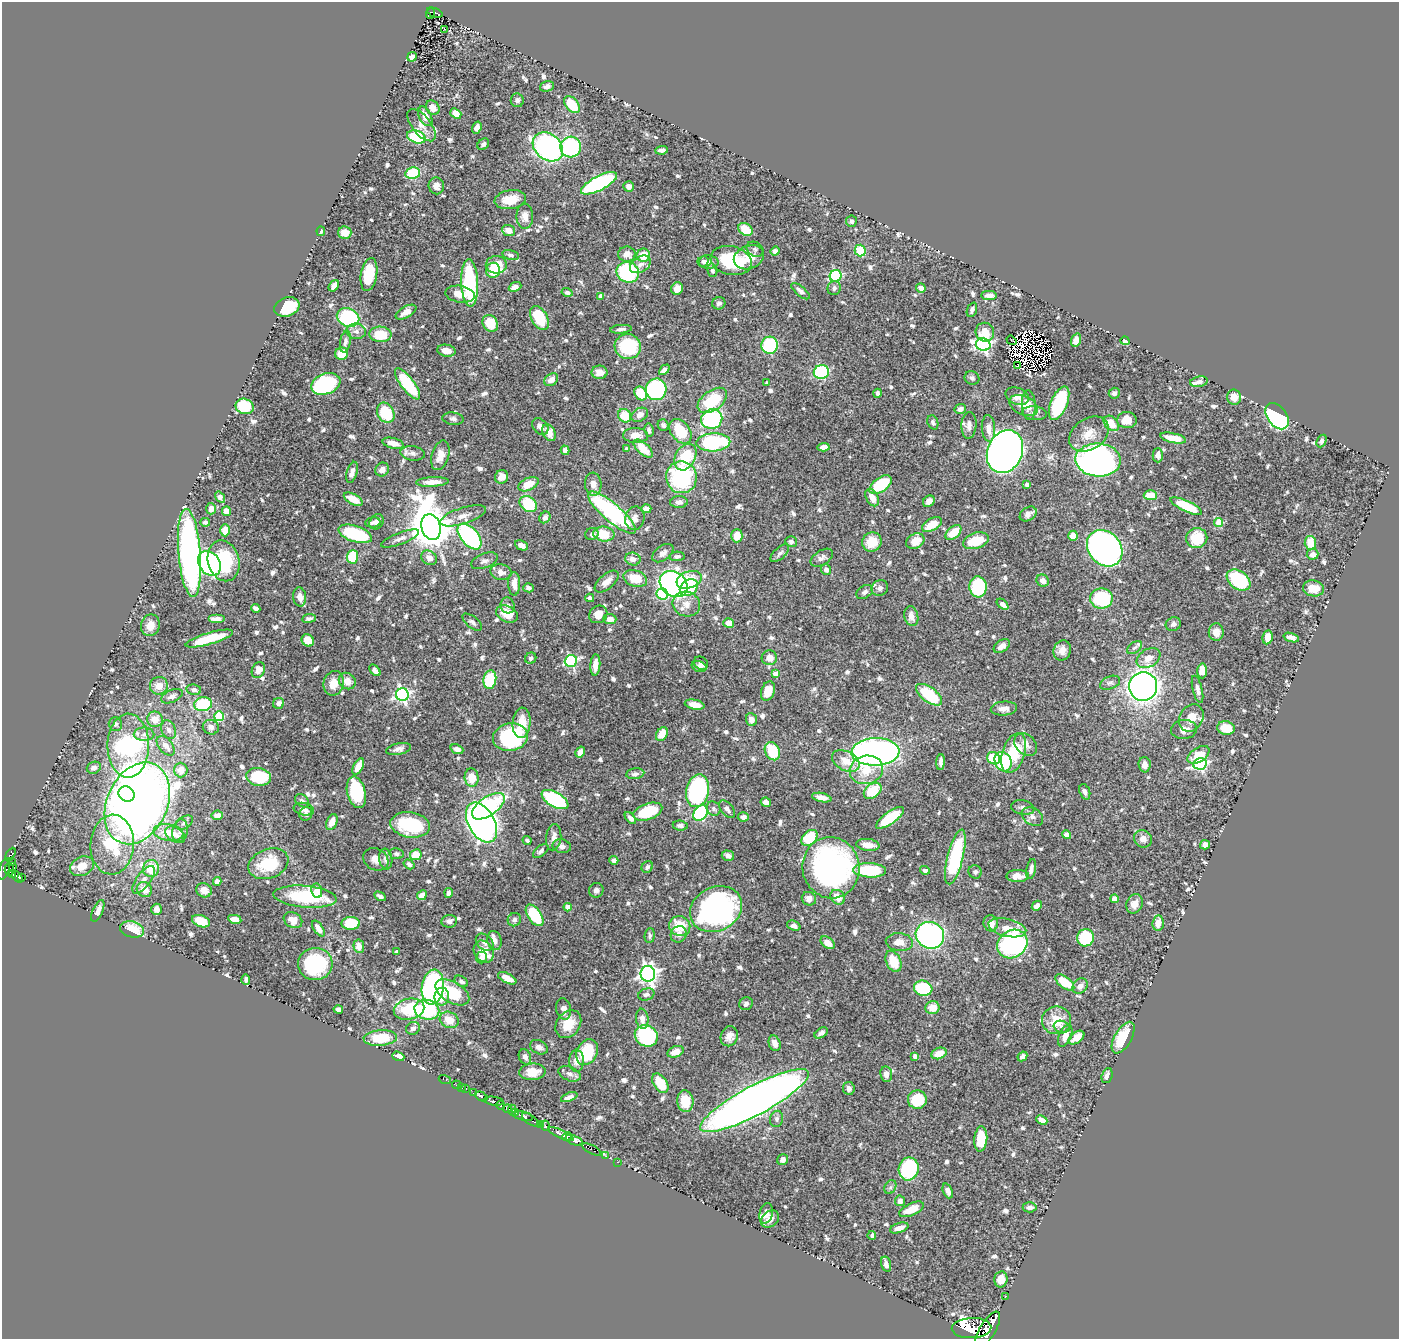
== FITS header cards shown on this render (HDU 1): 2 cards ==
NAXIS1  =                 1397
NAXIS2  =                 1337

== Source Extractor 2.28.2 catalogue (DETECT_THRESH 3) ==
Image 1397 x 1337 px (HDU 1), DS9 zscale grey, 1 PNG px = 1 image px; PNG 1401 x 1341 px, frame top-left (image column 1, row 1337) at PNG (2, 2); each listed source drawn as its Kron ellipse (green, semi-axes under 4 px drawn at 4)
Background 1.42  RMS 0.018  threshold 0.0545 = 3 sigma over >= 5 px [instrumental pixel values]
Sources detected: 827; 1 with non-positive FLUX_AUTO (blend fragments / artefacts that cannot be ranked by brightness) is neither listed nor drawn; of the other 826, the 500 brightest by FLUX_AUTO listed and drawn (326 fainter detections omitted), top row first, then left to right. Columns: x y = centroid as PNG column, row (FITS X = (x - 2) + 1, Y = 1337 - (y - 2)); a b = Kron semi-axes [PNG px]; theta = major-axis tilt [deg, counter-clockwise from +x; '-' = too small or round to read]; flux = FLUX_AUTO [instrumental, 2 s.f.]
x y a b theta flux
430 13 5 4 - 120
435 13 8 3 -23 91
444 29 3 3 - 4.5
412 57 5 4 - 6.3
547 86 7 5 17 5.2
517 100 7 6 - 3.5
572 105 10 6 -51 37
433 108 8 6 -50 9.9
456 113 6 4 -39 15
425 116 10 6 -65 9.8
422 125 19 9 -51 10
477 128 6 4 70 5.3
416 137 10 6 -20 76
483 144 6 5 - 3.3
548 147 17 13 -41 330
571 147 10 10 - 120
662 150 6 3 6 4.1
413 173 7 5 12 59
599 183 20 7 27 170
436 186 8 7 - 6.9
629 186 5 5 - 5.5
510 200 16 9 10 25
525 216 12 8 -89 10
851 221 5 5 - 3.7
745 229 8 6 -36 28
508 230 7 5 -21 9.9
321 231 5 3 - 5.5
345 233 7 6 - 13
755 249 9 7 -32 3.7
860 250 6 5 - 39
775 251 5 4 - 4.7
627 254 8 7 - 11
511 255 8 5 -13 3.3
643 255 7 6 - 23
749 257 15 11 21 21
704 261 5 5 - 3.3
731 261 21 14 -12 68
708 262 10 6 -1 7.4
640 264 11 7 32 8.1
496 265 10 9 - 41
493 270 7 7 - 24
712 270 7 4 -76 3.8
628 272 11 10 - 110
369 274 16 8 80 41
836 276 6 5 - 150
470 283 24 8 -88 120
334 286 6 4 55 8.7
515 287 6 4 24 10
834 288 7 6 - 3.9
921 288 5 4 - 7.1
677 289 6 5 - 12
800 291 11 5 -40 5.8
567 292 5 4 - 4
460 294 15 8 -9 15
989 296 7 4 0 7.2
601 297 4 4 - 11
719 303 7 6 - 4.2
287 307 13 9 19 49
972 310 7 5 68 3.6
406 312 11 5 28 10
348 317 11 9 -22 110
540 318 13 8 -62 54
490 323 9 7 -58 25
621 329 11 4 5 4.6
356 331 10 7 -10 6.8
985 332 9 9 - 21
380 334 11 8 -2 35
1011 340 5 2 - 3.6
1076 340 7 5 72 8.8
1125 341 5 4 - 6.7
345 342 11 5 80 5.2
983 344 7 6 - 300
770 345 8 8 - 94
628 347 13 12 - 74
446 351 9 6 -10 11
342 354 6 6 - 21
1017 366 4 2 - 4
664 370 6 4 44 6.3
599 372 8 6 0 9.9
821 372 8 7 - 130
972 378 7 6 - 3.7
551 380 7 5 34 9.2
1199 382 9 5 10 4.7
767 383 4 3 - 4.1
326 384 15 10 20 180
407 384 19 6 -53 78
656 389 11 10 - 170
641 393 7 6 - 37
878 393 4 3 - 3.4
1114 393 6 5 - 3.5
1017 396 12 8 -23 11
1234 397 7 7 - 11
712 400 17 10 36 56
1059 403 18 8 67 100
1029 405 15 7 -87 10
245 406 9 7 -18 46
1024 406 15 9 -25 15
960 409 6 5 - 5.5
386 413 10 8 -63 57
1034 413 12 6 -8 5.1
640 415 9 6 31 7.5
625 416 7 6 - 31
1277 416 15 9 -53 190
453 419 11 6 -8 4.2
712 419 10 9 - 150
1127 420 9 8 - 15
933 422 7 5 -68 3.3
1111 423 9 6 -48 19
663 425 6 5 - 3.6
969 425 13 7 86 8
540 427 9 7 -47 6.9
988 428 13 6 -87 11
649 430 6 4 -78 4
680 431 14 9 -53 44
549 433 9 6 -64 15
1089 434 21 15 35 21
636 435 12 7 -3 12
1173 438 13 5 -12 18
1322 441 7 4 64 3.8
713 442 17 9 3 120
393 443 11 5 -13 11
823 447 6 4 5 7.3
627 449 4 3 - 4.7
643 449 12 5 -42 26
565 450 5 4 - 3.8
1005 452 22 17 66 1600
412 453 12 7 -8 6.1
440 455 15 8 74 13
1158 455 7 5 -89 7.5
685 457 14 10 62 53
1098 460 23 16 -4 450
382 469 7 6 - 8.2
352 472 11 5 74 7
501 477 7 6 - 8.7
681 477 16 15 - 130
432 482 16 5 3 14
528 484 11 6 25 22
593 484 11 8 -85 8.8
881 485 13 7 36 56
1027 485 4 4 - 5.6
1150 495 6 5 - 27
220 497 6 4 -56 7
872 497 9 6 -62 13
353 499 10 5 -28 19
929 501 6 5 - 8.1
679 502 9 6 4 4.9
528 504 9 7 -34 53
1186 506 17 5 -25 52
211 509 6 5 - 8.3
646 509 5 4 - 8.9
226 511 5 4 - 8.9
612 512 30 9 -40 170
1028 514 9 6 34 7.2
463 516 24 8 17 12
545 517 6 5 - 5.7
635 518 12 9 77 8.9
205 522 5 4 - 3.4
373 522 7 5 7 3.3
377 522 8 6 51 4.7
1219 523 4 4 - 33
932 525 11 6 30 24
431 527 13 9 -73 4900
225 530 6 5 - 14
953 532 9 5 43 26
355 534 17 8 -18 86
592 534 7 6 - 4.3
604 534 10 7 -7 31
469 536 15 8 -49 190
737 536 6 5 - 19
1073 536 5 5 - 19
400 538 20 5 21 6.9
1197 538 10 10 - 43
915 541 9 7 28 16
976 541 13 8 18 39
791 542 6 5 - 4.1
872 542 10 9 - 24
1310 543 7 5 -84 22
522 545 7 4 -25 7.3
1105 548 20 16 -49 750
189 553 44 11 -85 470
663 553 12 7 37 6.2
780 553 11 5 43 3.7
1313 554 6 5 - 6.2
677 556 8 4 5 3.9
352 557 6 5 - 51
429 558 8 6 -32 8.8
822 558 12 7 33 5.3
633 559 8 6 -14 8
224 561 21 15 -74 64
484 561 14 7 21 6
209 563 13 10 -55 180
826 570 5 5 - 5.9
501 572 10 8 -12 7.9
635 578 12 8 -18 28
689 580 13 8 20 26
1238 580 13 9 -35 120
1043 581 6 5 - 7.7
607 582 14 7 40 10
514 584 11 6 -89 11
674 584 15 12 -36 390
689 587 10 7 37 43
978 587 10 8 -84 89
528 588 5 4 - 4
880 588 8 7 - 4.8
1313 588 11 8 -9 18
865 592 9 6 33 4.5
662 594 6 5 - 85
300 597 9 6 -81 10
590 598 4 3 - 3.5
1101 598 11 10 - 110
686 604 14 12 -21 13
1003 604 7 4 -41 6.9
508 605 8 7 - 4.4
256 608 5 4 - 4
507 614 11 8 -26 22
598 614 9 8 - 14
911 616 10 7 -77 9.7
309 618 7 4 8 3.4
216 619 8 4 0 6.2
610 619 6 5 - 10
472 622 12 5 -38 4.1
729 623 5 5 - 12
1173 624 8 6 29 4.4
150 625 11 9 71 13
1216 632 9 7 -88 11
1267 637 7 5 81 14
1291 638 8 4 -17 5.6
209 639 24 5 16 41
308 640 7 6 - 19
1002 646 9 6 35 8.7
1135 647 8 5 35 3.3
1062 650 10 8 69 10
531 658 6 5 - 4
769 658 8 7 - 9.8
1148 658 13 8 32 13
571 661 6 6 - 170
701 663 7 6 - 5.5
595 665 10 5 86 10
699 667 8 5 -17 5.9
258 670 8 6 66 9.1
375 670 7 4 -48 5.1
1202 671 7 5 -89 17
776 674 4 4 - 15
490 680 9 6 81 63
347 681 9 7 -41 13
334 683 12 10 76 17
1110 683 10 6 21 4.2
159 686 9 9 - 13
1143 686 14 14 - 810
1198 689 14 4 -76 5.9
194 690 7 5 -11 4.8
768 691 10 6 70 17
402 695 6 6 - 300
929 695 15 7 -36 54
172 696 11 6 24 5.7
279 703 6 5 - 7.1
203 704 9 7 8 67
695 705 10 5 -10 13
1004 708 13 7 3 8.8
219 716 5 5 - 68
1191 718 14 11 61 17
155 719 8 7 - 17
751 720 6 5 - 7.2
521 723 15 9 86 21
115 724 7 7 - 3.7
211 727 8 7 - 6.4
1226 728 9 7 -12 27
1184 729 13 9 5 8.7
168 730 10 7 -68 6.1
144 734 10 6 0 6
662 734 7 5 59 18
510 737 17 14 11 140
1026 745 13 9 -45 8.2
128 746 32 20 90 220
166 746 11 7 -50 10
399 749 13 5 12 5.4
457 749 6 4 -21 7.8
772 751 9 7 -64 40
580 752 6 4 60 9.9
875 752 24 14 2 530
1014 753 20 11 71 56
1199 755 12 7 33 23
994 758 7 6 - 41
846 761 15 9 -28 18
941 762 8 3 87 4.5
1003 762 10 8 -63 120
1200 764 6 5 - 210
1145 765 8 6 -88 6.4
358 766 9 5 64 16
94 768 7 5 24 6
181 770 7 6 - 14
866 770 17 14 14 29
635 774 9 5 7 4.4
259 777 12 9 -9 56
472 778 9 7 -85 21
698 791 16 11 77 190
873 791 10 6 38 41
356 792 16 9 -76 80
1085 792 8 5 -70 4.1
127 794 8 7 - 70
822 798 10 4 -12 9.2
555 800 15 7 -29 160
302 801 8 5 -40 4
766 802 5 4 - 6.2
137 803 43 30 65 1300
488 806 19 9 35 110
1023 808 12 7 -12 5.2
304 809 10 6 -10 4.6
714 809 7 6 - 3.6
727 809 10 6 -52 4.3
648 812 15 8 19 56
701 813 8 6 55 130
306 814 7 6 - 4.2
217 815 5 5 - 8.3
743 817 5 4 - 5.9
1032 817 11 8 -32 7
630 818 7 4 -48 5.1
890 818 16 6 35 62
332 822 8 5 66 11
184 823 9 6 33 4.4
481 823 22 13 -61 1300
410 825 20 12 -9 78
680 826 7 5 -6 3.9
180 831 11 7 78 7.7
168 833 15 8 -9 20
175 835 11 7 -34 9.2
1066 835 4 4 - 6.5
554 837 13 7 83 8.7
809 838 9 6 44 63
1143 839 9 8 - 8.3
527 840 4 3 - 3.4
112 845 30 21 87 86
868 845 12 6 -7 12
1205 845 5 4 - 7.6
562 846 9 7 -13 5.4
541 851 9 5 40 3.6
10 854 7 4 61 83
396 854 7 5 -7 3.3
416 855 6 5 - 19
728 856 6 5 - 4.1
955 857 28 8 76 120
376 859 13 10 -29 9.8
386 859 10 6 -82 6.1
614 860 4 4 - 5.2
12 861 3 3 - 62
268 864 20 14 21 59
409 864 6 4 -34 3.9
13 866 3 2 - 44
82 866 12 9 26 15
647 867 6 5 - 3.4
151 868 8 8 - 28
831 868 31 28 -79 350
4 869 11 5 70 1200
9 869 6 4 87 600
1031 869 10 4 79 5.2
869 870 16 7 -3 82
925 870 5 4 - 3.5
975 872 7 6 - 3.6
12 875 3 3 - 170
1018 876 11 6 1 9.4
17 877 6 3 -52 240
22 878 4 3 - 110
144 880 16 7 54 9.2
217 881 4 4 - 7.1
144 890 8 7 - 15
204 890 8 7 - 12
596 890 7 7 - 4.8
317 891 7 5 -81 9.9
449 893 5 4 - 4.4
422 895 5 4 - 14
380 896 6 3 -29 3.3
305 897 31 11 -5 80
838 897 8 6 -45 16
809 899 7 6 - 7.5
1114 899 4 4 - 17
1134 904 10 8 66 9.1
1037 906 5 4 - 6
568 907 4 4 - 13
156 909 6 5 - 7.9
716 909 27 21 27 360
98 911 11 5 66 8.2
535 915 12 6 -56 61
235 919 6 4 -10 11
293 920 10 7 -31 11
514 920 7 6 - 3.5
201 921 9 5 -21 34
449 921 8 6 8 5.7
351 923 9 6 1 33
991 923 8 7 - 12
1158 923 7 6 - 12
680 926 11 9 -27 31
794 926 7 4 -22 4.7
318 928 9 4 -57 8.1
1007 928 19 9 -13 14
132 929 12 8 -15 30
679 934 9 7 52 6.5
930 935 14 13 - 310
650 936 7 5 85 3.3
1086 938 8 8 - 65
494 941 10 7 -74 9.3
485 942 10 7 -44 5.8
899 942 14 9 -5 12
828 943 8 5 -39 12
1012 944 16 13 35 200
359 946 7 5 -82 9.8
397 952 4 3 - 5.3
484 952 12 9 -55 27
481 957 6 5 - 4.9
893 961 11 7 -66 29
315 964 17 16 - 78
648 974 8 7 - 550
507 978 10 5 -26 13
246 980 5 3 - 3.4
461 981 7 5 -33 3.8
1065 983 11 5 -38 32
1080 986 8 6 47 6.8
433 987 17 11 82 220
923 988 9 7 -16 77
452 992 19 10 -30 49
646 994 8 6 16 3.8
442 997 9 7 81 14
746 1004 7 6 - 3.9
932 1008 7 6 - 16
338 1009 5 4 - 5.3
409 1009 15 10 13 56
563 1009 11 7 -79 8.2
427 1010 12 10 -13 110
642 1019 10 6 -83 8
449 1020 10 8 -26 16
1057 1020 14 14 - 27
568 1024 15 11 55 24
1062 1027 8 6 -18 3.9
413 1028 7 6 - 4.5
821 1033 7 4 33 3.8
646 1036 12 10 -33 120
729 1036 10 8 70 8.9
1065 1036 11 6 67 10
380 1038 17 8 4 47
1076 1038 9 5 37 14
1123 1038 17 8 60 44
775 1043 8 5 -71 7.5
539 1047 9 6 -27 5.5
587 1052 13 10 63 51
676 1052 8 5 21 11
939 1053 8 5 20 16
398 1056 6 4 -20 12
915 1056 4 4 - 5
1022 1056 5 4 - 5
525 1057 8 6 -66 5.9
576 1061 11 7 -90 10
532 1072 13 8 5 18
570 1074 11 7 -22 5.7
886 1074 8 6 -83 8.4
1107 1076 8 5 73 5.3
445 1080 6 2 -18 27
660 1083 11 6 -57 32
456 1085 4 3 - 66
462 1088 3 2 - 36
849 1088 6 5 - 4.8
466 1089 3 3 - 45
474 1093 3 3 - 180
481 1096 6 3 -27 370
569 1097 9 4 20 5.4
917 1100 9 9 - 46
494 1101 10 3 -8 1200
685 1101 10 8 -82 24
754 1101 61 14 28 1500
500 1105 5 3 - 750
507 1109 4 4 - 660
512 1110 5 3 - 840
516 1112 4 3 - 860
523 1116 10 3 -14 890
777 1119 8 6 77 3.4
531 1120 10 4 -35 740
1042 1120 6 4 -25 7.7
541 1125 3 3 - 1100
545 1125 5 3 - 410
561 1134 14 3 -24 2300
567 1136 5 2 - 530
981 1139 12 6 86 31
574 1140 9 4 -20 2200
592 1149 10 3 -28 130
606 1156 3 2 - 19
783 1160 6 5 - 5.5
617 1162 2 2 - 13
909 1169 11 10 - 120
890 1187 7 5 61 3.3
948 1191 8 4 -68 5.8
900 1201 5 5 - 5.8
1030 1207 7 5 4 4.8
911 1209 13 6 25 19
766 1213 10 6 74 7.2
770 1219 10 7 41 8.3
899 1228 9 5 18 9
872 1235 4 3 - 3.3
886 1264 8 4 -75 4.4
1001 1279 8 6 80 16
1006 1296 2 2 - 15
971 1328 20 10 2 7900
988 1330 20 8 60 7500
At the frame edge (FLAGS 8, measured only in part): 1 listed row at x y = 988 1330
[326 fainter detections neither listed nor drawn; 1 non-positive-flux detection neither listed nor drawn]